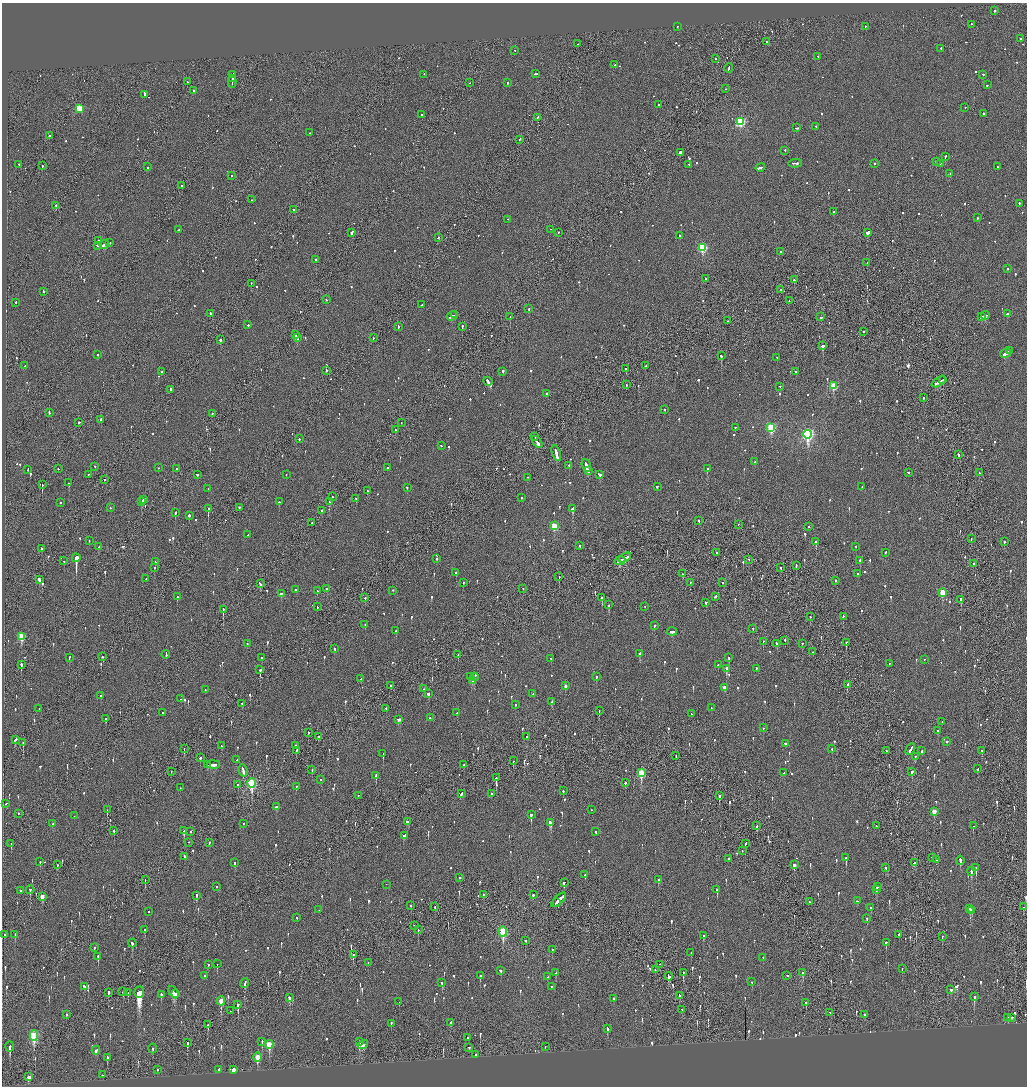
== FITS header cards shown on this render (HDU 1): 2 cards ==
NAXIS1  =                 2050
NAXIS2  =                 2168

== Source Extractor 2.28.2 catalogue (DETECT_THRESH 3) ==
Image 2050 x 2168 px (HDU 1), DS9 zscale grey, zoomed out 1/2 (1 PNG px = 2 x 2 image px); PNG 1029 x 1088 px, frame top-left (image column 2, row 2168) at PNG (2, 3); each listed source drawn as its Kron ellipse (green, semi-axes under 4 px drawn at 4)
Background -0.0995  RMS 0.075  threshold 0.225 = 3 sigma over >= 5 px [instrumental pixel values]
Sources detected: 1157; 41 cannot appear on this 1/2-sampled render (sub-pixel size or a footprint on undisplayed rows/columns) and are neither listed nor drawn; of the other 1116, the 500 brightest by FLUX_AUTO listed and drawn (616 fainter detections omitted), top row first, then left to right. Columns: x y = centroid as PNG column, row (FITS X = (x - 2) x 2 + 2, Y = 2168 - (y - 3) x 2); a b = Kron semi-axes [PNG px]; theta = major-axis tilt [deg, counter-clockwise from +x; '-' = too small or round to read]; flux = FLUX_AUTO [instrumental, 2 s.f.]
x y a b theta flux
994 11 2 2 - 600
971 25 2 2 - 83
677 27 2 2 - 48
865 27 2 2 - 53
1021 39 2 2 - 73
766 42 2 2 - 59
578 44 2 1 - 100
941 49 2 2 - 83
514 51 2 1 - 50
818 57 2 1 - 60
716 59 2 2 - 160
615 65 2 1 - 60
729 68 5 1 - 150
536 74 3 2 - 180
233 75 3 2 - 510
424 75 2 2 - 51
983 75 2 2 - 53
232 79 3 1 - 110
187 82 2 2 - 87
232 82 6 1 -88 210
469 83 2 2 - 62
507 83 2 2 - 150
987 85 2 2 - 54
725 89 2 2 - 53
193 91 2 2 - 73
145 95 4 2 - 170
659 105 2 2 - 180
965 108 2 1 - 59
79 109 3 3 - 640
983 114 2 2 - 240
422 115 2 2 - 100
537 118 3 2 - 110
740 122 3 3 - 1700
816 127 2 2 - 49
797 128 3 2 - 85
310 133 2 2 - 51
49 136 2 2 - 270
519 140 3 2 - 100
785 151 2 2 - 85
680 153 3 2 - 270
945 157 2 2 - 260
936 162 2 2 - 330
795 164 7 2 3 230
874 164 2 2 - 110
940 164 2 2 - 50
19 165 2 1 - 180
689 165 2 2 - 73
42 166 2 2 - 270
148 167 2 2 - 87
997 167 2 2 - 85
760 168 5 2 - 360
950 174 2 1 - 130
231 176 2 2 - 80
182 186 2 2 - 88
251 200 2 2 - 51
1019 204 2 2 - 64
56 206 2 2 - 150
294 210 2 2 - 110
833 212 3 2 - 110
977 218 2 2 - 69
508 220 2 1 - 50
179 230 2 2 - 78
551 230 2 1 - 58
352 233 3 2 - 570
558 233 2 2 - 60
867 233 3 2 - 520
680 236 2 2 - 260
438 238 2 2 - 90
98 241 2 2 - 68
110 243 2 2 - 54
104 245 5 2 - 280
98 246 3 2 - 120
702 248 3 3 - 1200
781 252 2 2 - 57
316 260 2 2 - 660
867 263 2 2 - 110
1007 269 2 2 - 57
705 279 2 2 - 100
794 280 2 2 - 96
251 284 2 1 - 120
781 290 2 1 - 60
43 292 2 2 - 350
326 300 2 2 - 73
789 301 2 2 - 54
16 303 2 2 - 130
421 305 2 2 - 76
529 309 2 2 - 84
211 314 4 2 - 160
1007 314 4 2 - 260
455 315 3 2 - 130
452 316 5 2 - 240
985 316 4 2 - 260
510 317 2 1 - 66
821 317 2 2 - 80
981 317 3 2 - 140
727 321 2 2 - 76
248 325 2 2 - 68
398 327 3 1 - 67
462 327 2 2 - 190
864 332 2 2 - 68
295 335 3 2 - 110
297 338 4 2 - 180
373 338 2 1 - 61
220 340 2 2 - 260
823 346 3 2 - 470
1010 351 2 2 - 120
1006 353 6 2 29 410
97 355 2 2 - 76
721 356 2 2 - 280
777 358 2 1 - 73
25 366 2 2 - 64
646 366 2 2 - 140
626 369 2 2 - 180
326 371 2 2 - 63
162 372 2 2 - 300
503 372 3 2 - 120
796 372 2 2 - 63
943 380 2 1 - 52
488 382 5 2 - 190
939 382 8 2 30 380
626 385 2 2 - 48
833 386 3 3 - 590
780 387 2 2 - 50
170 390 3 1 - 150
546 394 3 2 - 130
923 398 2 1 - 190
665 410 2 2 - 55
49 413 2 2 - 170
212 414 2 2 - 100
101 420 2 2 - 280
79 423 2 2 - 300
401 423 2 1 - 67
735 428 2 2 - 51
771 428 4 3 - 1200
395 430 3 2 - 90
808 435 4 4 - 2900
535 437 2 1 - 70
299 439 2 2 - 110
537 442 7 2 -54 250
441 446 2 2 - 62
556 454 8 2 -71 560
959 455 3 2 - 67
754 462 2 2 - 53
569 466 2 2 - 98
586 466 7 2 -71 540
95 467 2 2 - 55
158 468 2 1 - 70
388 468 2 2 - 65
58 469 2 1 - 49
176 469 2 2 - 57
707 469 2 2 - 440
28 470 2 2 - 68
588 471 4 2 - 230
908 473 2 2 - 95
979 473 2 2 - 180
88 475 2 2 - 55
197 475 2 2 - 110
286 475 2 2 - 62
599 475 3 2 - 130
528 478 2 2 - 49
105 480 2 2 - 57
69 483 2 2 - 200
42 485 2 2 - 330
657 487 2 2 - 76
862 487 2 2 - 51
407 488 2 2 - 62
208 489 2 2 - 88
367 491 2 2 - 89
332 497 2 2 - 75
521 498 2 2 - 110
356 499 2 2 - 93
144 500 3 2 - 130
141 502 3 2 - 140
279 502 2 2 - 84
329 502 2 2 - 160
60 503 2 2 - 61
111 508 2 2 - 75
239 508 2 2 - 110
208 509 2 2 - 240
572 509 3 2 - 370
322 511 2 2 - 170
175 513 3 2 - 150
189 516 2 2 - 360
699 521 2 2 - 65
312 523 2 2 - 60
738 525 2 1 - 140
554 526 3 3 - 540
808 527 2 2 - 49
248 535 2 2 - 70
971 539 2 1 - 75
89 541 2 2 - 63
816 542 2 2 - 360
1004 542 2 2 - 60
579 546 2 2 - 110
99 547 2 2 - 71
856 547 2 2 - 52
42 549 2 2 - 72
717 553 2 2 - 62
885 553 2 2 - 87
76 558 4 2 - 12000
625 558 7 2 30 350
437 559 2 2 - 120
749 560 2 1 - 90
64 561 2 2 - 110
620 561 6 3 24 350
860 561 2 2 - 280
155 562 2 2 - 53
974 564 2 2 - 60
796 566 2 1 - 100
154 568 2 2 - 52
780 568 2 2 - 51
456 573 2 1 - 320
683 574 3 2 - 72
858 574 2 2 - 63
559 577 2 2 - 66
146 579 3 2 - 100
39 580 4 2 - 340
835 581 2 2 - 65
463 583 2 2 - 58
690 583 2 2 - 54
722 583 2 2 - 72
260 584 4 2 - 160
327 589 2 2 - 73
523 589 2 2 - 72
296 590 3 2 - 83
317 591 2 2 - 60
393 591 2 1 - 93
942 593 3 3 - 440
281 594 3 2 - 120
177 597 2 2 - 330
715 597 3 2 - 77
365 598 2 2 - 51
602 598 3 2 - 140
961 600 3 2 - 140
706 603 3 2 - 80
609 605 3 2 - 150
317 607 2 1 - 64
645 607 2 2 - 70
223 610 3 1 - 270
810 617 2 2 - 49
843 617 2 2 - 48
365 625 2 2 - 95
654 626 2 2 - 55
753 629 2 2 - 67
396 631 2 2 - 170
672 632 5 2 - 210
22 637 4 3 - 560
785 641 2 2 - 65
763 642 2 2 - 57
846 643 2 1 - 130
247 644 2 2 - 67
777 644 4 2 - 130
802 644 2 2 - 59
334 649 3 2 - 71
813 652 2 2 - 70
640 654 3 2 - 130
166 655 4 2 - 210
458 655 2 1 - 68
102 657 2 2 - 68
69 658 2 2 - 59
261 658 2 2 - 70
729 658 3 2 - 83
551 659 2 2 - 58
924 660 2 2 - 110
889 664 2 2 - 51
21 665 3 2 - 360
718 665 2 2 - 51
726 669 3 2 - 270
756 669 2 2 - 51
260 670 3 2 - 290
471 677 2 2 - 100
474 677 4 2 - 260
596 677 3 2 - 82
361 679 2 2 - 59
473 681 3 2 - 190
847 685 2 2 - 120
391 686 2 1 - 48
565 686 3 2 - 85
724 688 3 3 - 72
423 689 2 1 - 48
205 690 3 2 - 66
428 694 2 2 - 100
533 694 2 2 - 52
100 696 2 2 - 59
181 699 2 2 - 170
552 702 2 2 - 50
242 704 3 2 - 120
515 705 2 2 - 48
711 708 2 2 - 61
39 709 2 2 - 82
386 709 2 1 - 59
599 711 2 2 - 76
162 713 2 2 - 57
457 713 2 2 - 73
691 714 2 2 - 62
430 718 2 2 - 110
106 719 3 2 - 83
399 720 4 3 - 110
942 722 2 2 - 52
763 728 2 2 - 67
938 731 3 2 - 90
308 733 2 2 - 79
319 737 2 2 - 56
527 737 2 1 - 160
15 740 3 2 - 110
947 742 2 2 - 54
23 743 3 1 - 140
786 744 3 2 - 77
221 746 2 2 - 48
296 746 2 1 - 180
184 749 3 1 - 59
832 749 2 1 - 52
910 750 6 2 62 260
296 751 3 2 - 68
886 751 2 2 - 56
922 751 2 2 - 130
982 751 3 2 - 63
383 754 3 2 - 220
676 756 2 1 - 79
915 757 3 2 - 58
200 758 3 2 - 63
237 760 2 2 - 94
513 761 2 2 - 55
208 765 3 1 - 82
213 765 6 2 3 430
464 765 2 2 - 88
978 769 2 2 - 61
312 770 2 1 - 150
243 771 6 2 -73 250
171 772 2 1 - 49
912 772 2 2 - 92
641 773 4 3 - 730
784 773 2 2 - 62
376 776 3 2 - 270
496 778 3 2 - 280
320 780 2 2 - 97
251 783 5 3 - 1700
625 783 2 2 - 84
238 785 2 2 - 52
296 787 2 2 - 62
180 788 2 1 - 53
563 791 2 2 - 87
461 794 4 2 - 120
491 794 2 2 - 60
358 796 2 2 - 65
719 796 2 2 - 410
6 804 2 2 - 58
277 807 3 2 - 250
107 810 2 1 - 88
591 810 2 1 - 53
934 812 3 3 - 180
18 814 2 2 - 77
531 815 3 2 - 340
74 816 2 2 - 65
407 822 4 2 - 140
550 823 4 3 - 410
52 824 2 2 - 49
243 824 2 2 - 62
757 826 3 2 - 100
876 826 3 2 - 70
973 826 2 2 - 120
114 831 2 2 - 180
184 831 3 2 - 110
191 832 2 1 - 56
596 832 2 2 - 78
404 836 4 3 - 150
189 843 2 1 - 55
209 843 2 2 - 61
11 844 2 1 - 81
745 844 4 2 - 64
742 851 2 2 - 48
185 857 3 2 - 270
846 858 4 2 - 160
932 858 2 2 - 57
729 859 2 2 - 320
937 860 3 2 - 120
960 861 4 2 - 200
40 862 2 2 - 61
235 863 3 2 - 78
914 863 3 2 - 120
57 865 2 1 - 51
794 865 3 2 - 180
886 868 3 2 - 52
976 868 3 2 - 320
971 872 4 2 - 130
585 875 2 2 - 190
460 878 2 2 - 55
145 880 2 1 - 52
658 880 3 2 - 69
564 883 3 2 - 100
386 885 2 1 - 200
216 887 2 2 - 49
877 887 2 2 - 120
30 890 4 2 - 54
717 890 3 2 - 140
876 890 2 2 - 480
20 891 2 2 - 58
483 895 2 2 - 60
533 895 2 2 - 290
196 896 3 2 - 140
42 897 3 2 - 190
559 900 9 2 45 550
857 901 2 2 - 75
809 902 2 2 - 110
556 903 3 1 - 140
411 906 2 2 - 100
435 907 2 2 - 65
1024 907 2 2 - 140
871 908 2 2 - 99
970 909 2 2 - 200
319 910 2 2 - 77
972 911 4 3 - 93
149 912 2 2 - 71
297 918 2 2 - 49
867 919 2 2 - 52
415 926 3 2 - 60
145 930 4 2 - 170
418 930 3 1 - 69
503 932 5 3 - 1100
4 935 3 1 - 180
15 935 2 2 - 50
899 935 3 2 - 84
704 936 2 2 - 81
942 937 2 1 - 50
525 941 2 2 - 55
132 943 4 2 - 190
886 943 3 2 - 200
94 948 2 2 - 110
552 950 3 2 - 68
691 953 3 2 - 54
353 955 3 2 - 73
98 957 3 2 - 150
763 958 2 1 - 53
368 963 2 2 - 150
217 964 2 1 - 68
208 965 2 2 - 66
660 965 2 1 - 71
902 969 2 2 - 53
655 970 2 2 - 73
500 971 3 2 - 130
556 973 3 2 - 50
683 973 3 2 - 54
803 973 3 2 - 91
204 976 2 2 - 52
480 976 3 2 - 91
787 976 2 1 - 93
547 977 2 2 - 66
669 977 4 3 - 130
752 982 2 2 - 74
442 983 3 2 - 88
245 984 5 2 - 190
84 987 3 2 - 49
551 987 2 2 - 190
951 990 2 2 - 75
123 992 3 2 - 100
108 993 4 2 - 100
128 993 3 2 - 49
139 993 6 4 85 4300
174 993 6 3 -62 410
175 994 2 2 - 140
161 995 3 2 - 78
679 996 3 2 - 66
974 997 3 2 - 530
290 998 3 2 - 240
613 999 2 2 - 56
221 1001 4 2 - 350
399 1002 2 2 - 88
806 1003 2 2 - 97
238 1005 3 2 - 430
682 1010 2 2 - 51
230 1011 2 1 - 53
830 1013 2 2 - 84
67 1015 3 2 - 71
864 1015 2 2 - 78
1008 1018 2 2 - 100
1011 1018 3 2 - 200
450 1023 4 2 - 110
391 1024 3 2 - 79
208 1025 4 1 - 170
607 1029 4 2 - 110
34 1036 5 3 - 1200
468 1038 2 2 - 73
262 1042 4 2 - 65
359 1042 2 2 - 600
187 1043 3 1 - 390
269 1045 4 3 - 380
363 1045 5 3 - 150
10 1047 5 2 - 590
545 1047 2 1 - 72
469 1048 2 2 - 65
153 1049 5 1 - 270
96 1051 4 2 - 140
476 1055 2 2 - 1400
257 1057 5 3 - 290
107 1058 3 2 - 81
157 1070 3 1 - 63
219 1070 3 2 - 160
233 1070 3 2 - 2800
102 1075 2 2 - 83
28 1077 3 3 - 80
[616 fainter detections neither listed nor drawn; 41 sub-pixel or undisplayed-footprint detections neither listed nor drawn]